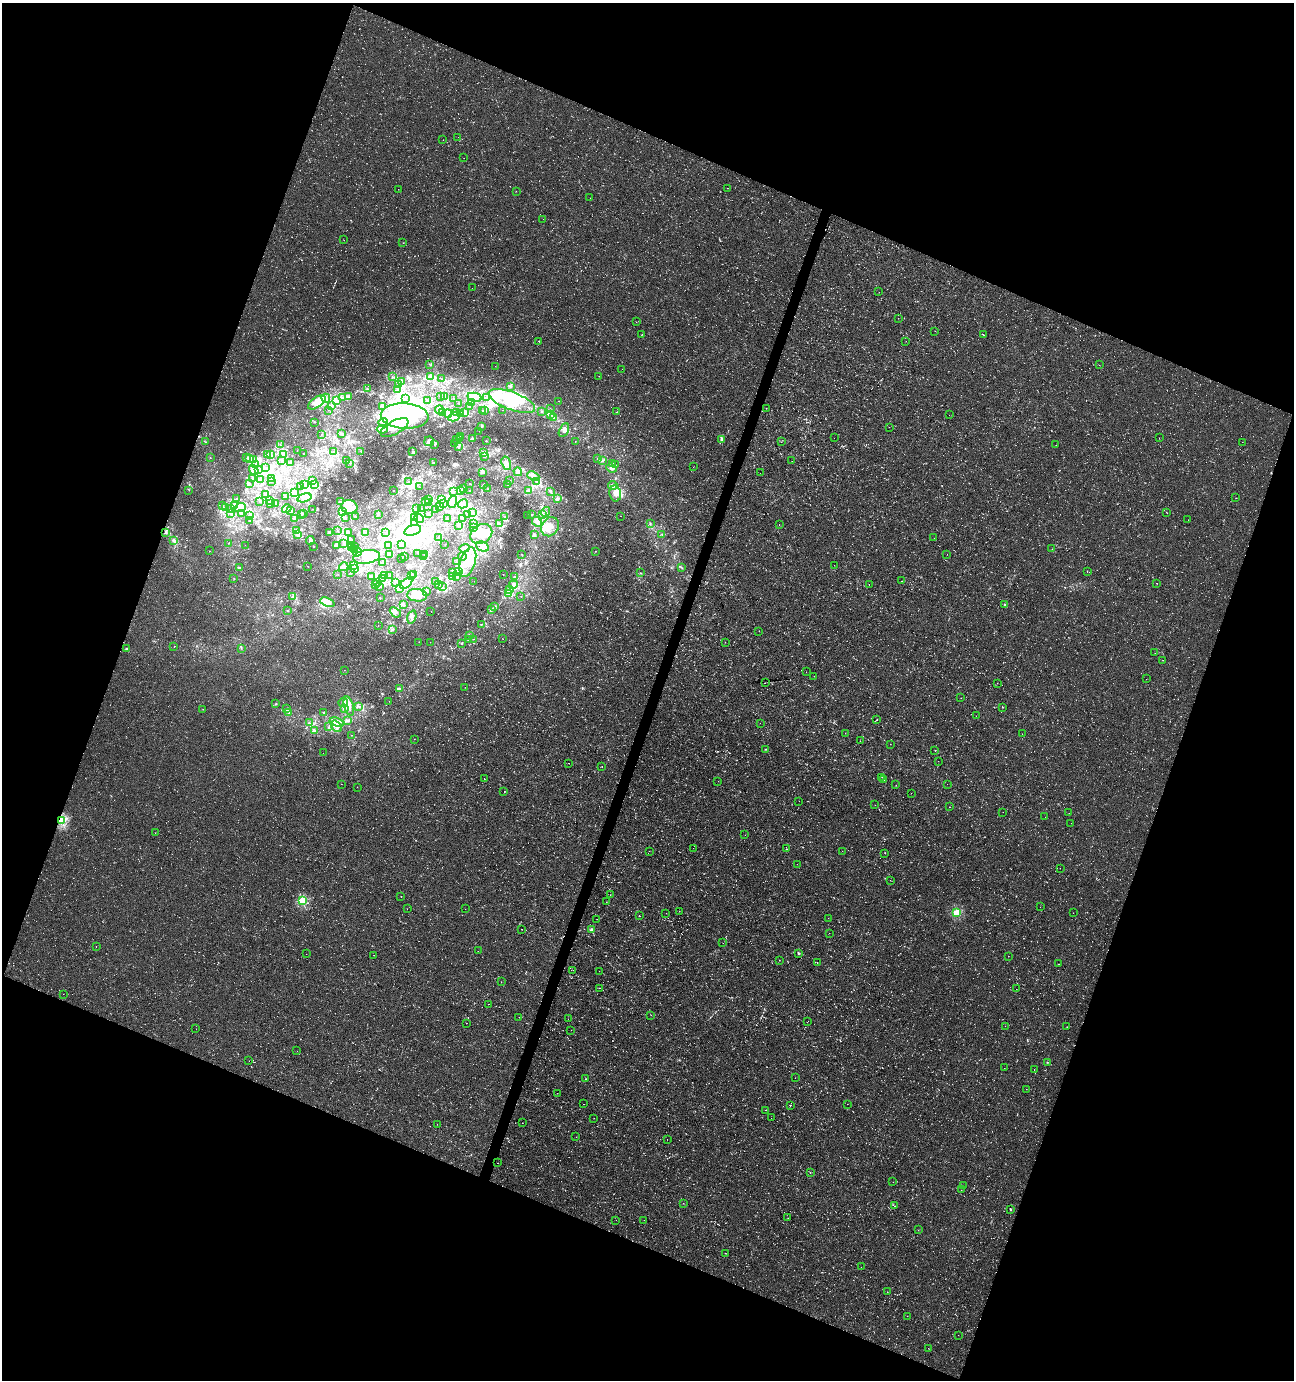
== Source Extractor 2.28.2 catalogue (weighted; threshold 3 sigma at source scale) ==
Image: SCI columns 217-5384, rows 10-5519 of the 5661 x 5522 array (HDU 1 of 3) = the unmasked area's bounding box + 8 px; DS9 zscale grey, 4 x 4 block average (1 PNG px = mean of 4 x 4 image px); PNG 1296 x 1382 px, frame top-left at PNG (2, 3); each listed source drawn as its Kron ellipse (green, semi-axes under 4 px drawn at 4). Shown black and unused: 41% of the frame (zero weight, under 3 of 4 exposures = <1% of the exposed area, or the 3 px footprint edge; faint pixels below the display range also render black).
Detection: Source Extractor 2.28.2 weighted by HDU 2 'WHT'. Background -0.0179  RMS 0.0061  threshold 0.0274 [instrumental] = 3 sigma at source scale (4.5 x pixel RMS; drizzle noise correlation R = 1.50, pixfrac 1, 0.0396/0.0396 arcsec/px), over >= 5 px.
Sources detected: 659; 16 too faint to see at this stretch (4 x 4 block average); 51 inside a brighter object's white glare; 7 cosmic-ray / hot-pixel residue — neither listed nor drawn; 19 coinciding with a brighter row at this scale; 71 inside a brighter listed object's ellipse — not listed separately; the other 495 listed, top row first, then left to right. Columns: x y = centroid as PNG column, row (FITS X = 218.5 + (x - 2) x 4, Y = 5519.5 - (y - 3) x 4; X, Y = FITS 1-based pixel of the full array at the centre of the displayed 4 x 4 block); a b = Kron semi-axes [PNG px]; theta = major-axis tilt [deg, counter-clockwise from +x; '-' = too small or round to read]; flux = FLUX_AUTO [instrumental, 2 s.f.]
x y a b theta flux
458 137 2 2 - 0.46
443 140 2 2 - 0.59
464 158 2 2 - 0.64
727 188 2 2 - 0.56
398 189 2 2 - 0.56
516 191 2 2 - 0.54
590 198 2 2 - 0.46
543 219 2 2 - 0.39
344 240 2 2 - 0.49
403 243 2 2 - 0.66
472 288 2 2 - 0.47
879 292 2 2 - 0.41
898 318 2 2 - 0.52
636 322 2 2 - 0.41
935 331 2 2 - 0.61
642 335 2 2 - 0.83
983 335 2 2 - 1.1
538 341 2 2 - 0.79
906 341 2 2 - 0.45
429 364 2 2 - 0.81
1099 365 2 2 - 0.46
495 366 2 2 - 0.68
622 369 2 2 - 0.34
430 376 4 2 - 8.6
599 376 2 2 - 0.94
393 377 2 2 - 1.7
442 379 2 2 - 0.78
401 382 3 2 - 4.2
398 385 3 2 - 4.3
510 386 3 2 - 3.1
367 389 3 2 - 2.6
397 390 2 2 - 0.73
348 396 3 2 - 3.6
440 396 2 2 - 0.85
444 396 2 2 - 2.5
474 397 7 3 -13 17
326 398 4 2 - 6.6
342 398 2 2 - 2.3
406 398 2 2 - 1.3
486 398 3 2 - 2.6
453 399 2 2 - 1.3
427 400 2 2 - 0.74
336 401 3 3 - 6.8
512 401 24 9 -21 130
559 401 2 2 - 0.57
317 402 10 5 36 30
471 402 2 2 - 2.7
459 403 2 2 - 0.78
331 406 2 2 - 1.9
469 406 3 2 - 1.8
383 407 3 2 - 4.8
766 408 2 2 - 0.57
439 409 4 3 - 16
550 409 2 2 - 1.3
328 410 2 2 - 0.83
503 410 2 2 - 0.72
482 411 2 2 - 0.86
485 411 2 2 - 1.4
542 411 2 2 - 2
443 412 4 3 - 8.8
464 412 3 2 - 3.3
616 412 2 2 - 0.67
448 413 4 2 - 8.6
457 413 2 2 - 2.7
461 414 3 2 - 6.1
551 414 2 2 - 2.3
949 415 2 2 - 0.35
405 416 24 12 -3 180
454 417 5 4 - 18
553 417 4 2 - 3.8
314 422 2 2 - 1.6
383 422 4 3 - 10
482 426 2 2 - 1.5
395 427 15 6 28 40
889 427 2 2 - 0.56
382 429 5 4 - 16
564 430 7 4 62 17
479 431 2 2 - 0.53
322 434 2 2 - 0.58
342 434 3 2 - 2.1
461 436 3 2 - 5.2
834 438 2 2 - 0.39
1159 438 2 2 - 0.52
457 439 2 2 - 2.1
459 439 2 2 - 1.6
472 439 3 2 - 5.4
722 439 4 2 - 12
429 441 5 5 - 13
486 441 2 2 - 1.4
206 442 2 2 - 1.6
575 442 2 2 - 0.73
781 442 2 2 - 0.68
1242 442 2 2 - 0.51
455 444 2 2 - 1.9
280 445 2 2 - 1.1
434 445 2 2 - 2.2
1056 445 2 2 - 1.1
459 447 2 2 - 3.7
297 450 2 2 - 0.61
361 451 2 2 - 1.4
334 452 3 2 - 2.5
413 452 3 2 - 4.1
483 452 3 2 - 4.7
303 453 2 2 - 0.69
267 454 2 2 - 3.2
270 454 3 2 - 5.6
284 455 2 2 - 0.98
210 457 2 2 - 0.85
247 457 2 2 - 1.3
485 457 3 2 - 1.5
249 458 2 2 - 1.6
598 459 4 3 - 5.9
254 460 4 2 - 4.4
602 460 3 2 - 3.1
282 461 2 2 - 1.2
346 461 2 2 - 2.6
792 461 2 2 - 0.67
291 462 2 2 - 2
350 463 2 2 - 1.6
433 463 2 2 - 1.9
506 463 7 4 -72 18
613 463 2 2 - 1
256 465 4 3 - 7.9
615 465 2 2 - 1.4
693 467 2 2 - 0.47
265 468 2 2 - 1
611 468 6 3 -21 12
254 470 5 3 - 12
258 470 2 2 - 1.8
483 472 4 3 - 9.8
518 472 4 3 - 8.4
760 473 2 2 - 0.35
533 476 6 4 -24 13
252 478 2 2 - 0.88
261 479 2 2 - 0.91
272 479 2 2 - 1.5
312 480 2 2 - 2
272 481 2 2 - 1.5
510 481 2 2 - 2
536 481 4 3 - 7.6
409 482 2 2 - 0.78
469 483 2 2 - 0.67
249 484 2 2 - 1.1
508 484 2 2 - 5.2
304 485 2 2 - 4.7
314 485 4 3 - 15
483 485 2 2 - 0.86
613 485 4 3 - 12
301 486 2 2 - 1.9
419 487 2 2 - 0.74
487 488 2 2 - 0.88
464 489 3 2 - 4.6
189 490 2 2 - 1.2
393 490 2 2 - 0.83
469 490 2 2 - 0.73
453 491 2 2 - 2
461 491 2 2 - 0.92
528 491 3 2 - 5.1
550 491 2 2 - 3.6
294 492 3 2 - 4.8
615 493 8 6 -80 25
265 494 4 4 - 7.6
285 497 3 2 - 2.5
304 498 7 3 17 14
1236 498 2 2 - 0.7
236 499 3 2 - 2.9
428 499 2 2 - 1.5
558 499 3 2 - 4.3
441 500 4 3 - 8.1
259 501 2 2 - 1.1
269 501 3 2 - 2.3
426 501 3 2 - 3.5
340 502 3 2 - 3.9
428 502 2 2 - 1.4
453 502 6 3 70 16
276 503 2 2 - 1.2
271 504 3 2 - 2
444 504 3 3 - 4.3
463 504 5 3 - 9.5
222 506 2 2 - 2.2
235 506 3 2 - 6
240 507 5 3 - 17
349 507 8 7 - 72
439 507 2 2 - 2.2
226 508 2 2 - 1.3
231 508 2 2 - 1.5
287 509 5 4 - 8.9
313 509 2 2 - 0.58
416 509 4 2 - 2.7
422 509 2 2 - 0.63
435 509 2 2 - 0.98
291 511 3 3 - 3.7
342 512 3 2 - 4.7
546 512 5 2 - 4.2
231 513 4 2 - 6.4
241 513 3 2 - 5
304 513 2 2 - 2.1
473 513 2 2 - 1.9
1167 513 2 2 - 1
301 514 2 2 - 1.3
428 514 3 2 - 3.6
468 514 3 2 - 5.8
378 515 2 2 - 1.3
528 515 2 2 - 0.38
532 515 2 2 - 1.4
542 515 3 2 - 4
250 516 3 2 - 3.9
621 516 2 2 - 0.49
356 517 3 2 - 3.3
414 517 2 2 - 2.1
505 517 2 2 - 1.2
295 518 2 2 - 4.7
345 518 2 2 - 3
462 518 2 2 - 1.4
419 519 4 2 - 5.8
448 519 2 2 - 0.95
1188 520 2 2 - 0.46
249 521 2 2 - 2.5
537 522 6 4 -46 16
414 523 2 2 - 1.6
650 523 2 2 - 2.5
474 524 4 2 - 4.2
499 524 3 3 - 5.4
458 525 2 2 - 1.1
779 525 2 2 - 0.95
474 527 2 2 - 1.3
550 527 10 8 59 28
413 530 9 5 17 80
296 531 3 2 - 4.1
337 531 2 2 - 1
165 532 3 2 - 3.4
329 532 4 2 - 4.7
349 532 2 2 - 4.2
366 532 2 2 - 0.92
386 532 2 2 - 0.85
298 534 3 3 - 8.9
481 534 11 9 33 67
662 534 2 2 - 1.4
534 535 3 2 - 3.8
439 537 2 2 - 1.2
934 538 2 2 - 0.47
351 539 2 2 - 1.7
173 540 3 2 - 3.4
310 541 4 3 - 6.5
229 543 2 2 - 1.2
344 543 2 2 - 1.3
445 544 2 2 - 0.44
245 545 2 2 - 0.51
351 545 2 2 - 2.2
388 545 3 2 - 4.1
402 545 2 2 - 0.83
313 546 2 2 - 1
337 546 3 2 - 9.3
354 547 2 2 - 2.1
483 547 6 4 -27 36
352 548 3 2 - 7.9
464 548 5 4 - 12
1052 549 2 2 - 0.42
354 550 4 2 - 2.6
210 551 2 2 - 1
595 551 2 2 - 0.96
357 552 4 2 - 5
418 554 2 2 - 0.62
425 554 2 2 - 1.5
522 554 2 2 - 1.3
947 554 2 2 - 0.55
389 555 4 3 - 11
404 556 2 2 - 2.1
424 556 2 2 - 0.83
462 556 4 2 - 4.5
366 557 13 7 9 49
401 558 2 2 - 0.71
456 562 2 2 - 0.62
468 562 15 7 73 71
383 563 4 2 - 7.3
353 565 4 2 - 6.4
834 565 2 2 - 0.54
307 566 2 2 - 0.76
344 567 5 3 - 11
681 567 2 2 - 1.4
240 568 3 2 - 3.4
355 568 3 2 - 3.2
458 571 3 2 - 4.6
1087 571 2 2 - 1
351 572 2 2 - 1.1
453 573 2 2 - 2.8
640 573 2 2 - 1.2
338 575 2 2 - 1
411 575 2 2 - 1
413 575 3 2 - 1.6
503 575 2 2 - 0.61
372 576 4 2 - 4.4
385 576 2 2 - 2.3
389 576 2 2 - 2.3
456 576 3 2 - 3.9
452 577 2 2 - 1.6
515 577 3 2 - 7.4
234 579 2 2 - 1.4
382 579 2 2 - 6.8
474 581 2 2 - 0.42
901 581 2 2 - 0.71
377 582 2 2 - 1.8
396 582 2 2 - 0.54
435 582 2 2 - 2.1
406 583 7 4 40 21
1157 583 2 2 - 1.1
376 584 2 2 - 1.8
438 584 3 2 - 8.3
869 584 2 2 - 0.56
513 585 4 4 - 17
379 586 3 2 - 6
442 587 2 2 - 2
399 588 3 2 - 4.3
509 589 3 3 - 6.2
426 591 2 2 - 2.3
508 594 4 3 - 9.7
417 595 10 6 -6 31
292 596 3 2 - 3.9
521 596 2 2 - 0.93
380 598 2 2 - 0.62
327 602 7 4 -20 32
403 604 4 2 - 8.1
1004 604 2 2 - 3.7
495 606 3 2 - 3.9
288 610 2 2 - 1.4
491 610 3 2 - 3.8
431 611 2 2 - 0.42
395 612 6 4 -40 9.7
412 617 7 4 74 10
378 625 2 2 - 0.45
481 625 2 2 - 1.3
393 629 3 2 - 2.1
759 631 2 2 - 0.88
469 636 2 2 - 1
469 639 3 3 - 4.7
474 639 2 2 - 0.75
503 639 2 2 - 0.83
419 642 2 2 - 0.57
430 642 2 2 - 0.43
725 642 2 2 - 0.69
462 643 2 2 - 2.8
174 647 2 2 - 0.7
241 648 2 2 - 1.6
127 649 3 2 - 2.5
1155 653 2 2 - 0.56
1163 660 2 2 - 0.59
344 670 2 2 - 0.69
806 672 2 2 - 0.48
814 676 2 2 - 0.41
1146 679 2 2 - 0.46
765 683 2 2 - 1.1
997 683 2 2 - 0.74
465 687 2 2 - 0.62
399 689 2 2 - 3.4
961 698 2 2 - 0.67
389 701 2 2 - 0.6
343 703 4 2 - 7.4
276 704 3 2 - 2.6
349 706 10 4 -73 22
359 706 2 2 - 2.3
1002 707 2 2 - 1
344 708 3 2 - 5.3
203 709 2 2 - 0.92
286 709 3 3 - 6.2
288 712 3 2 - 2.6
324 712 2 2 - 3
976 716 2 2 - 0.38
348 720 4 2 - 6.6
877 720 3 2 - 1.4
337 722 7 4 -21 24
309 723 2 2 - 0.94
760 723 2 2 - 0.37
336 726 6 4 -50 20
329 727 2 2 - 2
315 731 4 3 - 5.9
845 733 2 2 - 0.48
1022 734 2 2 - 0.75
352 735 2 2 - 0.66
414 739 2 2 - 0.49
860 741 2 2 - 0.58
890 744 2 2 - 0.62
766 749 3 2 - 2
935 750 2 2 - 0.63
323 753 2 2 - 0.37
938 761 2 2 - 0.6
568 763 2 2 - 0.66
602 767 2 2 - 0.64
882 777 2 2 - 0.56
484 779 2 2 - 0.76
883 780 2 2 - 0.87
718 781 2 2 - 0.44
341 784 2 2 - 0.59
947 784 2 2 - 0.33
896 785 2 2 - 0.55
357 787 2 2 - 0.47
504 791 2 2 - 0.47
911 793 2 2 - 0.62
799 801 2 2 - 0.4
875 805 2 2 - 1.3
950 807 2 2 - 1.8
1003 812 2 2 - 0.43
1069 813 2 2 - 0.44
1045 817 2 2 - 0.53
62 820 2 2 - 410
1071 823 2 2 - 0.4
155 833 2 2 - 0.53
745 835 2 2 - 0.38
693 848 2 2 - 0.38
786 849 2 2 - 1.2
649 851 2 2 - 0.46
842 851 2 2 - 0.47
885 853 2 2 - 0.73
797 864 2 2 - 0.51
1060 868 2 2 - 0.41
890 880 2 2 - 0.46
610 895 2 2 - 0.77
401 897 2 2 - 0.69
302 901 2 2 - 250
606 902 2 2 - 0.57
1040 907 2 2 - 0.44
407 909 2 2 - 0.47
465 909 2 2 - 0.43
679 911 2 2 - 0.58
957 912 2 2 - 190
666 913 2 2 - 0.59
1073 913 2 2 - 0.46
639 916 2 2 - 1.2
828 918 2 2 - 0.57
597 919 2 2 - 0.55
522 929 2 2 - 0.79
592 930 2 2 - 42
829 933 2 2 - 0.44
723 943 2 2 - 0.42
96 946 2 2 - 0.74
478 951 2 2 - 0.39
799 953 2 2 - 9.3
306 954 2 2 - 0.4
373 955 2 2 - 0.42
1008 956 2 2 - 0.39
779 960 2 2 - 0.69
817 962 2 2 - 1.2
1058 964 2 2 - 0.42
573 970 2 2 - 0.57
599 971 2 2 - 0.6
501 982 2 2 - 0.44
600 988 2 2 - 0.72
1016 989 2 2 - 0.34
63 994 2 2 - 0.47
488 1004 2 2 - 0.77
651 1015 2 2 - 1.1
519 1017 2 2 - 0.5
568 1019 2 2 - 0.39
808 1021 2 2 - 0.43
466 1023 2 2 - 0.72
1005 1026 2 2 - 0.51
1067 1027 2 2 - 0.58
196 1029 2 2 - 0.44
571 1030 2 2 - 0.78
297 1051 2 2 - 0.47
249 1061 2 2 - 0.53
1047 1062 2 2 - 1.9
1004 1068 2 2 - 0.53
1034 1069 2 2 - 0.68
795 1078 2 2 - 0.48
586 1079 2 2 - 1.5
1026 1089 2 2 - 0.77
557 1093 2 2 - 0.85
583 1104 2 2 - 0.93
847 1104 2 2 - 0.54
790 1105 2 2 - 0.77
765 1110 2 2 - 0.63
594 1118 2 2 - 0.66
771 1118 2 2 - 0.33
522 1123 2 2 - 0.59
437 1124 2 2 - 0.61
576 1137 2 2 - 0.45
667 1139 2 2 - 0.54
498 1163 2 2 - 1.6
810 1173 2 2 - 0.53
893 1182 2 2 - 0.54
963 1186 2 2 - 0.58
961 1190 2 2 - 0.41
683 1203 2 2 - 0.53
895 1206 2 2 - 0.8
1010 1210 3 2 - 3.5
788 1218 2 2 - 0.53
616 1220 2 2 - 0.43
644 1220 2 2 - 0.41
918 1230 2 2 - 0.98
725 1253 2 2 - 0.77
861 1267 2 2 - 0.55
887 1292 2 2 - 0.85
907 1316 2 2 - 0.6
958 1335 2 2 - 0.41
928 1348 2 2 - 0.69
Overlapping masked pixels (flux is a lower limit): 1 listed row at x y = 62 820
Diffuse or blended objects may show on this block-average render without a row.